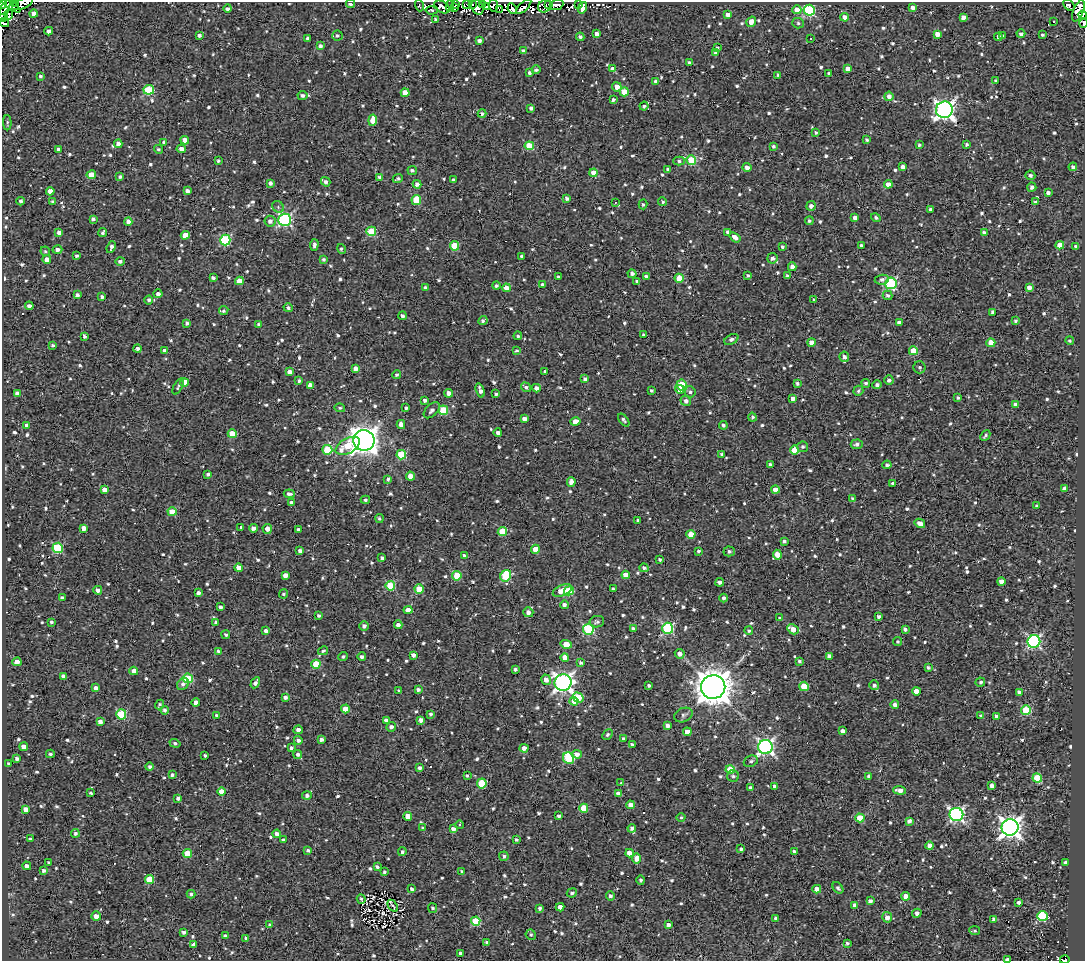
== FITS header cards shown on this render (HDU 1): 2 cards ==
NAXIS1  =                 1083
NAXIS2  =                  959

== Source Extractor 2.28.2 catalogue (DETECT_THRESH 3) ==
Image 1083 x 959 px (HDU 1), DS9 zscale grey, 1 PNG px = 1 image px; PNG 1087 x 963 px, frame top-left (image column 1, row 959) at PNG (2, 2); each listed source drawn as its Kron ellipse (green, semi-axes under 4 px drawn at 4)
Background 1.4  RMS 4.8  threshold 14.4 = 3 sigma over >= 5 px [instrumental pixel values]
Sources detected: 1013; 8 with non-positive FLUX_AUTO (blend fragments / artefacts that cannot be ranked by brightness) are neither listed nor drawn; of the other 1005, the 500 brightest by FLUX_AUTO listed and drawn (505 fainter detections omitted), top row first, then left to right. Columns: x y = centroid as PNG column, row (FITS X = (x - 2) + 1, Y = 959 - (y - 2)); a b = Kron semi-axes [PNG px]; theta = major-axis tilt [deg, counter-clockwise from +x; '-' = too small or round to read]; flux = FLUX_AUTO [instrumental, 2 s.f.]
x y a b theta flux
15 3 4 2 - 2800
3 4 4 3 - 8200
23 4 11 5 22 4000
350 4 4 3 - 1300
456 4 3 2 - 920
467 4 2 2 - 630
472 4 3 2 - 1500
482 4 4 2 - 1300
549 4 3 3 - 3200
11 5 11 3 -36 5000
419 5 6 3 -72 860
493 5 6 5 - 4900
557 5 7 5 24 4400
579 5 3 3 - 1300
1069 5 6 4 -47 1700
450 6 5 2 - 610
545 6 7 6 - 7400
442 7 8 5 -30 710
454 7 3 3 - 910
477 7 8 5 -63 3300
486 7 3 2 - 570
524 7 10 3 44 1100
913 7 4 3 - 1300
583 8 6 4 71 2500
228 9 4 3 - 1000
512 9 5 3 - 3200
432 10 6 2 4 560
499 10 3 2 - 900
797 10 4 4 - 5300
809 10 5 5 - 35000
4 11 12 3 65 9800
1078 11 11 5 69 3800
33 14 4 4 - 2000
9 15 5 3 - 1000
728 15 4 4 - 1700
1083 15 4 2 - 980
2 17 4 2 - 1600
845 17 4 4 - 2900
963 17 4 4 - 1800
435 19 3 3 - 590
1054 21 3 3 - 4200
751 22 5 4 - 2700
4 23 5 4 - 27000
798 23 6 5 - 670
1083 23 4 2 - 6400
49 31 4 4 - 1400
597 34 4 4 - 2000
937 34 4 4 - 2400
1021 34 4 4 - 730
199 35 4 3 - 1100
337 35 5 5 - 650
1043 35 3 3 - 630
1003 36 3 3 - 590
580 37 4 4 - 710
998 37 4 3 - 850
307 38 3 3 - 630
811 38 3 3 - 36000
479 41 4 4 - 1000
320 46 4 3 - 990
717 48 3 3 - 560
523 51 4 3 - 880
716 53 4 4 - 1200
689 62 3 3 - 800
613 69 4 4 - 2000
848 69 4 4 - 2200
536 70 4 4 - 700
530 73 3 3 - 830
829 73 4 3 - 890
778 75 3 3 - 610
40 76 3 3 - 650
655 81 4 4 - 560
996 81 4 3 - 720
617 87 5 4 - 2600
149 90 5 5 - 18000
624 92 4 4 - 6100
405 93 4 4 - 4500
302 96 5 4 - 930
889 96 5 4 - 1700
613 100 3 3 - 770
644 106 4 4 - 800
531 108 4 4 - 960
944 110 8 8 - 150000
482 114 4 4 - 550
373 120 5 4 - 4000
7 123 7 4 -89 560
816 133 4 3 - 630
185 140 4 4 - 2500
867 140 3 3 - 570
164 142 4 4 - 840
118 144 4 4 - 1700
966 144 3 3 - 620
919 145 3 3 - 560
529 146 5 4 - 12000
773 146 4 3 - 600
59 149 3 3 - 1200
158 149 4 4 - 610
181 149 4 4 - 1700
691 160 5 4 - 14000
218 161 3 3 - 630
679 161 5 4 - 690
903 167 4 4 - 1600
1073 167 4 4 - 930
747 168 4 4 - 1700
668 169 3 3 - 600
412 170 5 4 - 800
594 173 4 4 - 4600
91 175 5 4 - 3900
1030 175 5 4 - 910
120 177 4 3 - 690
379 177 4 3 - 640
398 178 5 3 - 610
453 180 4 3 - 800
326 182 5 4 - 1000
270 183 4 4 - 960
417 184 4 4 - 1400
888 184 4 4 - 2900
1032 187 4 4 - 1100
50 191 4 4 - 1900
187 191 4 4 - 1100
1048 193 4 4 - 1100
567 198 4 3 - 970
416 200 5 4 - 9700
21 201 4 4 - 760
52 201 4 3 - 570
615 202 3 2 - 1300
663 202 4 4 - 570
1035 202 4 3 - 750
643 204 5 4 - 570
811 206 5 4 - 1200
278 207 6 5 - 660
930 210 4 3 - 1100
855 218 4 4 - 1400
876 218 5 4 - 650
93 219 4 3 - 780
285 220 6 6 - 54000
270 221 6 5 - 1300
809 221 4 3 - 630
128 222 4 4 - 2300
371 231 5 4 - 13000
728 232 4 3 - 1100
59 233 4 4 - 1400
103 233 4 3 - 660
984 233 4 3 - 1200
185 235 4 4 - 3500
735 237 6 4 -37 1900
225 240 5 5 - 25000
314 245 6 3 85 1000
861 245 3 3 - 540
1060 245 4 4 - 4600
454 246 5 4 - 11000
1076 246 4 3 - 1500
111 247 6 3 67 1100
782 247 3 3 - 650
341 249 5 3 - 650
57 250 5 4 - 1500
45 251 5 4 - 550
77 256 3 3 - 670
522 256 3 3 - 640
772 258 5 5 - 1100
47 259 4 4 - 2100
324 259 4 4 - 640
120 261 4 4 - 1200
792 267 4 4 - 1700
632 274 4 4 - 970
748 275 3 3 - 610
787 276 4 3 - 570
558 277 3 3 - 730
646 277 4 3 - 780
213 278 4 3 - 950
679 278 4 4 - 7700
882 280 7 5 6 1000
239 281 4 4 - 2700
637 281 3 3 - 700
891 283 6 6 - 32000
542 285 4 4 - 1300
496 286 4 4 - 770
1029 287 4 4 - 1600
425 288 4 4 - 840
506 288 4 4 - 3200
158 294 4 4 - 1300
77 295 4 3 - 920
887 295 5 4 - 850
102 297 3 3 - 690
149 300 4 4 - 800
814 300 4 3 - 540
29 306 4 4 - 1200
288 308 4 4 - 860
224 311 5 4 - 660
993 312 3 3 - 750
402 316 4 4 - 830
483 320 5 3 - 740
1015 321 4 3 - 550
899 322 4 3 - 1200
187 323 4 3 - 780
259 325 4 4 - 730
644 335 3 3 - 560
84 336 4 3 - 760
518 336 4 4 - 620
731 339 7 5 29 1200
1070 341 4 4 - 550
811 342 4 4 - 2200
991 343 4 4 - 5500
53 345 4 3 - 570
138 349 4 4 - 930
165 351 4 3 - 1200
517 351 3 3 - 600
913 351 4 4 - 6500
844 357 5 5 - 1300
919 367 6 6 - 590
355 369 4 4 - 1900
290 372 4 4 - 1600
545 372 3 3 - 900
397 375 4 4 - 630
585 379 4 4 - 950
889 380 4 4 - 940
299 381 3 3 - 620
184 382 4 4 - 4400
866 383 4 4 - 710
797 384 4 3 - 710
310 385 4 4 - 2500
681 385 5 5 - 13000
877 385 4 4 - 1000
178 386 9 3 62 600
526 387 5 3 - 710
536 388 4 4 - 1500
680 389 5 4 - 2700
480 390 7 3 -72 1700
651 390 3 3 - 550
858 391 5 4 - 630
690 392 5 5 - 910
17 393 4 4 - 1300
449 393 4 4 - 2000
496 394 3 3 - 670
958 398 4 3 - 600
793 399 4 4 - 1700
425 400 4 3 - 1100
686 401 5 5 - 1300
1016 405 4 4 - 1800
340 408 5 4 - 570
406 408 4 3 - 660
432 410 9 6 47 1200
443 410 5 5 - 14000
752 417 4 4 - 620
524 419 4 4 - 1500
624 420 7 4 -51 900
575 422 5 4 - 3900
401 424 4 4 - 1600
27 425 4 4 - 1400
723 425 4 4 - 760
498 433 4 3 - 920
232 434 4 4 - 7200
985 436 6 3 46 550
364 440 10 10 - 370000
857 444 6 5 - 880
348 446 13 7 29 9100
803 447 5 5 - 720
327 450 5 5 - 12000
795 450 4 4 - 8400
722 454 4 4 - 610
401 455 5 4 - 15000
770 464 3 3 - 720
887 465 4 4 - 880
208 474 4 3 - 650
410 476 4 4 - 3700
388 479 4 3 - 650
571 482 5 4 - 1800
893 483 3 3 - 7400
1065 488 4 4 - 1400
104 490 4 4 - 2300
775 490 4 4 - 2600
289 494 5 3 - 1100
852 499 4 3 - 730
365 500 4 3 - 660
291 502 4 3 - 1000
1037 506 3 3 - 610
172 512 4 4 - 5600
379 518 4 4 - 580
638 520 3 3 - 550
920 523 5 4 - 2100
241 527 3 3 - 630
83 528 4 4 - 2400
253 528 4 4 - 1300
267 529 5 4 - 2100
298 530 4 3 - 1100
502 532 5 4 - 9400
691 534 4 4 - 6300
784 541 3 3 - 760
58 548 5 5 - 21000
535 549 4 4 - 4300
300 551 4 4 - 1200
698 551 3 3 - 550
729 551 5 5 - 790
464 555 4 3 - 550
777 555 5 4 - 2700
382 558 4 3 - 760
660 559 3 3 - 550
239 568 4 4 - 3800
644 568 4 4 - 680
285 575 4 4 - 2100
626 575 4 4 - 4500
457 576 5 4 - 9700
506 576 6 5 - 17000
1001 581 4 4 - 1700
720 582 4 3 - 1100
390 586 5 4 - 14000
419 589 4 4 - 7000
613 589 3 3 - 570
98 590 4 4 - 1200
562 591 10 5 23 4300
569 591 5 4 - 15000
198 593 4 3 - 1400
283 594 4 4 - 580
62 598 4 4 - 980
724 598 4 4 - 960
564 605 4 3 - 1200
220 607 3 3 - 810
408 610 4 4 - 3300
528 612 5 5 - 1500
319 615 4 3 - 660
879 616 4 3 - 910
779 618 3 3 - 2700
51 622 4 3 - 610
216 622 3 3 - 600
597 622 7 5 10 910
398 625 4 4 - 1400
364 626 5 4 - 960
668 628 5 5 - 36000
588 629 5 5 - 29000
633 629 4 3 - 1000
793 629 6 4 -30 3400
905 629 4 3 - 950
266 631 4 4 - 1200
749 631 4 4 - 550
226 635 4 3 - 630
1034 641 6 6 - 54000
898 642 4 4 - 540
566 644 6 4 -17 6300
218 651 3 3 - 600
323 651 5 4 - 550
680 654 5 4 - 1600
413 655 4 4 - 1300
343 656 5 4 - 590
829 656 4 4 - 1600
362 657 4 3 - 910
565 657 4 4 - 2600
799 661 4 4 - 620
17 662 4 4 - 2400
581 662 4 3 - 710
316 664 4 4 - 9200
928 668 4 3 - 560
515 669 4 3 - 690
134 671 4 4 - 2200
63 676 4 3 - 1200
188 678 5 4 - 16000
546 680 5 4 - 1900
563 682 8 8 - 140000
980 682 5 4 - 680
255 683 6 4 59 1300
183 684 6 5 - 1100
649 685 3 3 - 610
874 685 5 5 - 1100
804 686 4 4 - 8100
713 687 12 12 - 650000
96 688 4 4 - 1400
418 689 3 3 - 880
399 691 4 3 - 620
916 691 4 4 - 4300
1019 692 4 4 - 1700
285 697 4 3 - 1100
578 698 5 4 - 9100
574 701 4 4 - 4400
196 702 4 4 - 2100
159 705 5 3 - 550
895 705 4 4 - 1300
345 709 4 4 - 4000
165 710 4 4 - 780
1026 710 5 5 - 17000
121 714 5 5 - 18000
431 714 4 4 - 620
683 715 9 7 23 960
217 716 4 3 - 910
981 716 4 3 - 1100
997 716 4 4 - 1700
386 720 4 3 - 1400
421 720 4 4 - 1700
100 722 4 4 - 1900
667 726 4 4 - 1100
391 727 5 4 - 1200
298 730 4 4 - 1200
842 731 4 3 - 1300
687 732 4 4 - 3600
608 734 6 4 48 660
623 739 4 4 - 850
298 740 4 4 - 990
321 740 3 3 - 1100
175 743 5 4 - 610
632 744 4 3 - 720
24 747 4 4 - 2300
765 747 7 7 - 99000
291 748 4 3 - 810
524 748 4 4 - 1800
50 754 4 3 - 590
298 754 4 4 - 890
577 754 5 4 - 1600
205 755 3 3 - 650
17 758 4 3 - 830
568 758 6 5 - 22000
751 761 7 5 25 800
9 764 3 3 - 540
150 767 4 4 - 720
420 768 4 3 - 1100
730 770 4 4 - 8900
172 775 4 3 - 590
467 776 4 3 - 550
733 776 6 6 - 680
869 776 4 4 - 1100
1037 778 5 4 - 12000
482 783 5 5 - 13000
621 783 3 2 - 640
992 785 4 4 - 1500
775 786 4 3 - 1200
751 788 4 3 - 1100
900 790 6 4 -5 1700
221 792 4 4 - 2700
91 793 3 3 - 540
618 794 4 3 - 1700
307 796 5 4 - 980
178 798 4 4 - 1000
630 805 4 4 - 2300
584 808 4 4 - 8100
26 809 4 4 - 2000
956 814 7 6 - 73000
408 816 4 4 - 3800
559 816 3 3 - 780
681 817 4 4 - 600
860 818 4 4 - 9700
909 821 4 4 - 1300
460 825 4 3 - 2000
1010 827 8 8 - 210000
423 828 3 3 - 640
632 828 4 4 - 1000
453 829 4 4 - 1400
75 833 4 4 - 760
277 834 4 4 - 1300
30 839 4 3 - 550
283 840 4 3 - 570
516 840 3 3 - 700
930 846 4 4 - 2400
741 849 4 3 - 700
308 850 4 3 - 770
794 851 3 3 - 830
402 852 4 4 - 760
629 853 4 4 - 3100
187 854 4 4 - 9100
504 856 5 4 - 700
637 858 5 4 - 3300
49 862 3 3 - 600
1066 862 3 3 - 850
27 866 4 4 - 1400
377 867 4 3 - 730
44 870 4 4 - 850
462 871 3 3 - 540
384 872 3 3 - 560
149 879 4 4 - 7900
641 880 5 4 - 760
838 888 6 4 -52 740
412 889 4 3 - 840
817 889 4 4 - 3000
572 893 5 4 - 840
191 894 4 4 - 570
610 896 4 4 - 970
906 896 4 4 - 3700
361 899 5 3 - 540
870 901 4 3 - 1000
1018 902 3 3 - 9300
855 905 4 4 - 1900
393 906 7 2 -55 580
560 907 4 4 - 2500
433 908 5 4 - 620
540 908 4 4 - 900
917 913 4 4 - 1400
96 916 5 4 - 2300
1042 916 5 5 - 31000
887 917 5 5 - 1800
775 918 4 4 - 560
994 919 4 3 - 1400
476 921 4 4 - 9900
270 925 4 3 - 600
668 925 4 4 - 1400
975 931 5 4 - 600
184 932 3 3 - 900
531 935 5 5 - 600
225 936 4 3 - 890
246 938 3 3 - 780
486 942 3 3 - 690
847 943 3 3 - 700
194 945 4 4 - 2000
461 953 3 3 - 1200
1007 959 4 2 - 1200
1065 960 5 2 - 1600
At the frame edge (FLAGS 8, measured only in part): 11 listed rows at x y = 15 3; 3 4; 23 4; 350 4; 4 11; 1083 15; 2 17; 4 23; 1083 23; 1007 959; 1065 960
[505 fainter detections neither listed nor drawn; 8 non-positive-flux detections neither listed nor drawn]